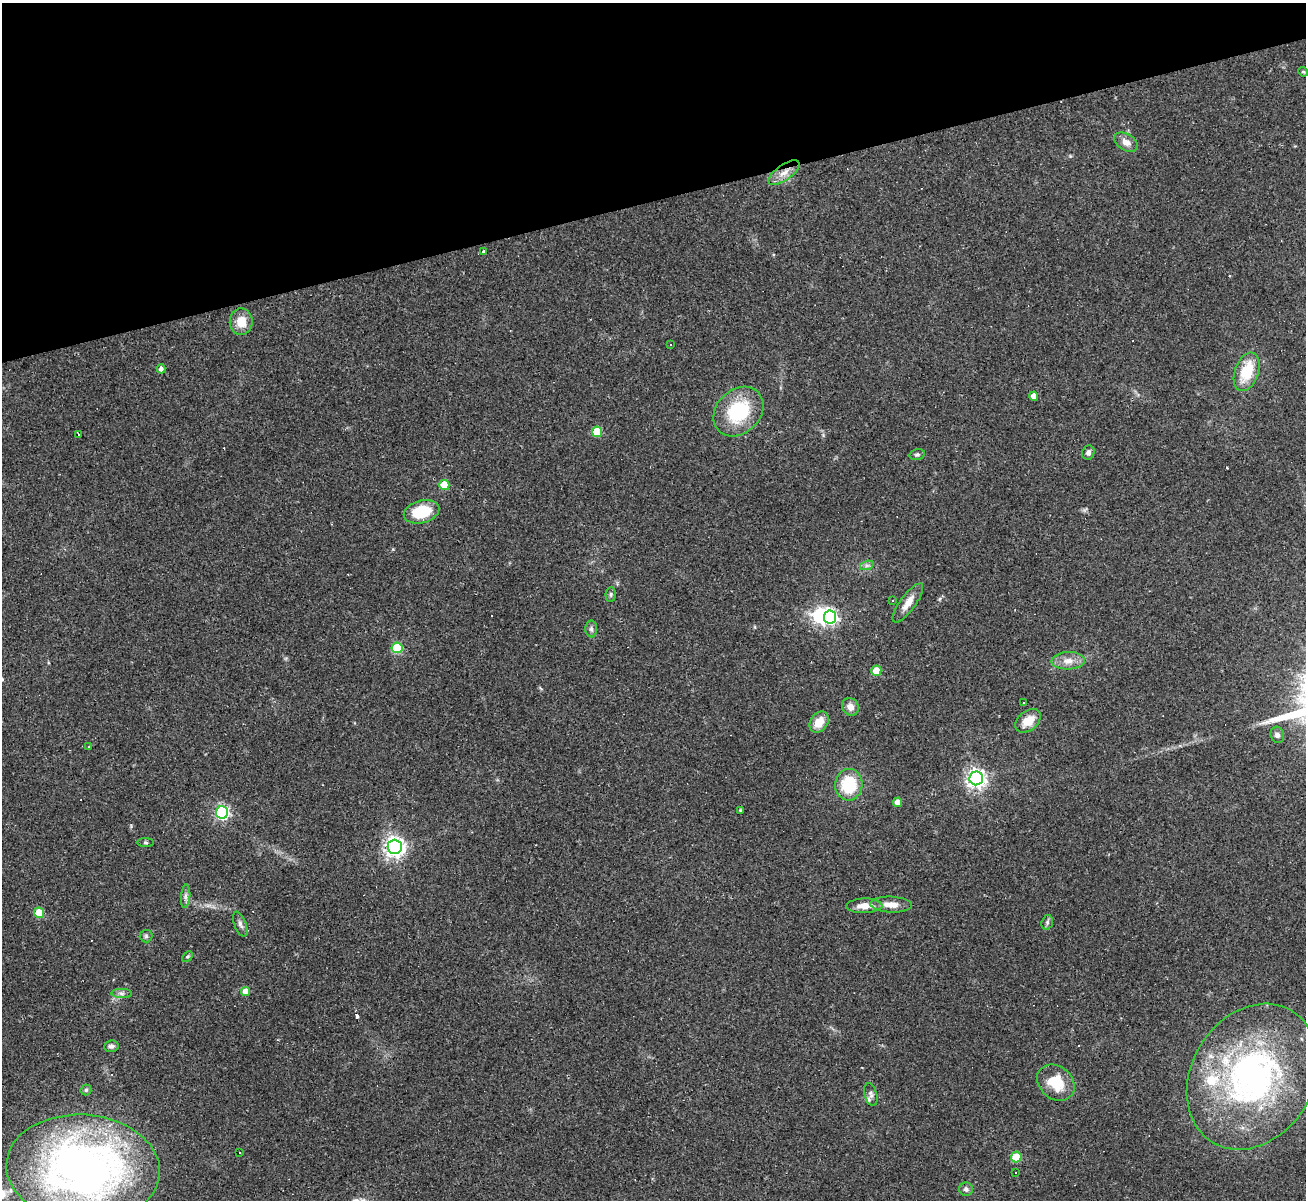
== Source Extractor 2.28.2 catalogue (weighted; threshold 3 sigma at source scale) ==
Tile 3 of 4 x 4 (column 3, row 1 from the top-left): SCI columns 2607-3910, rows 3857-5054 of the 5213 x 5196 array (HDU 1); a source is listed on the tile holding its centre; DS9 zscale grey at full resolution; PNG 1308 x 1202 px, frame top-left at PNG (2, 3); each listed source drawn as its Kron ellipse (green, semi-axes under 4 px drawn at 4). Shown black and unused: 17% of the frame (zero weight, under 2 of 3 exposures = <1% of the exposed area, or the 3 px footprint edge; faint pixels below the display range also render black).
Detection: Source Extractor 2.28.2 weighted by HDU 2 'WHT'; one run over the whole footprint, this tile lists its part. Background 0.0885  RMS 0.006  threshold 0.0269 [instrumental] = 3 sigma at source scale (4.5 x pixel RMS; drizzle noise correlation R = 1.50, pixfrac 1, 0.05/0.05 arcsec/px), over >= 5 px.
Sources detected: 68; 1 inside a brighter object's white glare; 7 cosmic-ray / hot-pixel residue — neither listed nor drawn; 2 inside a brighter listed object's ellipse — not listed separately; the other 58 listed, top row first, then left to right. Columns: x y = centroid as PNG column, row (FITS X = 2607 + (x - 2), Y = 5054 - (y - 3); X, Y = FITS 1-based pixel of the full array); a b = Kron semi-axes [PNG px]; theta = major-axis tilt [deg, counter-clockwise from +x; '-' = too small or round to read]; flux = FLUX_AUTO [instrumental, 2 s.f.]
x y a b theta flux
1303 72 5 4 - 0.74
1126 142 13 8 -31 4.7
784 173 18 7 35 6.4
484 252 3 3 - 4.2
241 322 13 11 -88 9.7
670 345 3 2 - 0.49
161 369 4 4 - 2.3
1247 372 20 11 70 19
1034 396 4 4 - 4.9
738 411 28 21 44 37
597 432 5 5 - 23
78 434 3 3 - 26
1088 452 7 6 - 2.1
917 454 7 5 14 1.3
444 485 5 5 - 17
422 512 18 11 16 20
867 565 7 4 19 1.4
611 594 8 5 85 1.2
893 600 2 2 - 0.56
908 603 23 7 54 6.6
830 617 6 6 - 140
591 629 8 6 -88 1.7
397 648 5 5 - 34
1068 661 17 8 2 5.9
876 671 5 5 - 13
1024 703 3 3 - 1.2
850 707 9 8 - 4.2
1028 721 14 9 40 8.6
819 722 11 8 55 8.8
1277 735 8 6 -74 1.9
89 747 3 3 - 0.46
976 778 7 7 - 290
849 785 16 13 88 26
898 802 4 4 - 5.1
740 810 3 3 - 0.63
222 812 6 6 - 120
146 843 8 4 -1 0.9
395 847 7 7 - 340
186 896 12 4 85 2.1
891 905 21 8 -2 6.5
864 906 18 7 2 6.6
39 913 5 5 - 19
1047 922 7 5 72 1.4
240 924 13 6 -69 2.1
146 936 6 6 - 1.2
187 957 6 4 44 0.8
246 991 4 4 - 5.7
121 993 10 4 -1 1.8
111 1046 7 6 - 1.8
1252 1077 77 61 59 190
1056 1083 20 16 -40 17
86 1090 5 5 - 1.1
871 1094 11 6 -75 2.1
240 1152 3 3 - 2.3
1016 1157 5 5 - 24
83 1169 77 54 -4 370
1016 1172 3 3 - 0.99
966 1189 7 6 - 1.9
Overlapping masked pixels (flux is a lower limit): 1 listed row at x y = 784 173
Isophote crosses this tile's border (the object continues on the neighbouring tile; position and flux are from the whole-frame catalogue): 1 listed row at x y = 83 1169